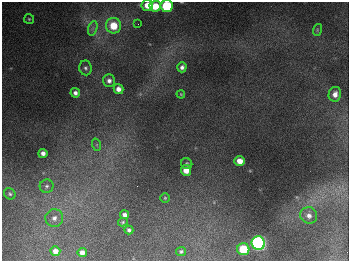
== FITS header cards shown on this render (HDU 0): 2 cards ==
NAXIS1  =                  347
NAXIS2  =                  259

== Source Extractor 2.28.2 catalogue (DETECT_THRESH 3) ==
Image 347 x 259 px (HDU 0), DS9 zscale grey, 1 PNG px = 1 image px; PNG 351 x 263 px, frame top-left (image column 1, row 259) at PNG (2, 2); each listed source drawn as its Kron ellipse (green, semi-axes under 4 px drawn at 4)
Background 679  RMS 50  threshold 150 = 3 sigma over >= 5 px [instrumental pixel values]
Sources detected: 33; all 33 listed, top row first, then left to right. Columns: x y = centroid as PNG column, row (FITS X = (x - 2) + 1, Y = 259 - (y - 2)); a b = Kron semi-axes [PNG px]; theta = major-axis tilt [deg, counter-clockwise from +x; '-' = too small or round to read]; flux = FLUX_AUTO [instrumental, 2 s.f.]
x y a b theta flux
147 5 6 5 - 4.3e+04
155 6 6 5 - 6.3e+04
167 6 6 6 - 2.6e+05
29 19 5 5 - 4.5e+03
138 24 2 2 - 2.4e+03
113 26 8 7 - 8.3e+04
93 28 7 4 71 9.2e+03
317 30 6 3 73 4.1e+03
182 67 5 4 - 1.2e+04
85 68 7 6 - 9.4e+03
109 81 6 6 - 1.4e+04
118 89 5 4 - 2.0e+04
75 93 5 4 - 1.3e+04
181 94 4 3 - 3.1e+03
335 94 7 6 - 2.0e+04
97 145 6 4 -72 5.2e+03
43 153 4 4 - 1.4e+04
240 161 5 5 - 3.5e+04
187 164 6 5 - 6.2e+03
186 170 5 5 - 3.9e+04
47 186 7 6 - 9.2e+03
10 194 6 5 - 6.2e+03
165 198 5 5 - 4.5e+03
125 215 4 4 - 1.2e+04
309 215 8 8 - 1.8e+04
54 218 9 8 - 1.7e+04
123 222 5 3 - 4.5e+03
129 230 4 4 - 8.4e+03
258 243 7 6 - 1.1e+06
243 249 6 6 - 1.2e+05
55 251 5 5 - 1.8e+04
181 252 5 4 - 6.2e+03
82 253 4 4 - 1.8e+04
At the frame edge (FLAGS 8, measured only in part): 1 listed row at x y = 167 6